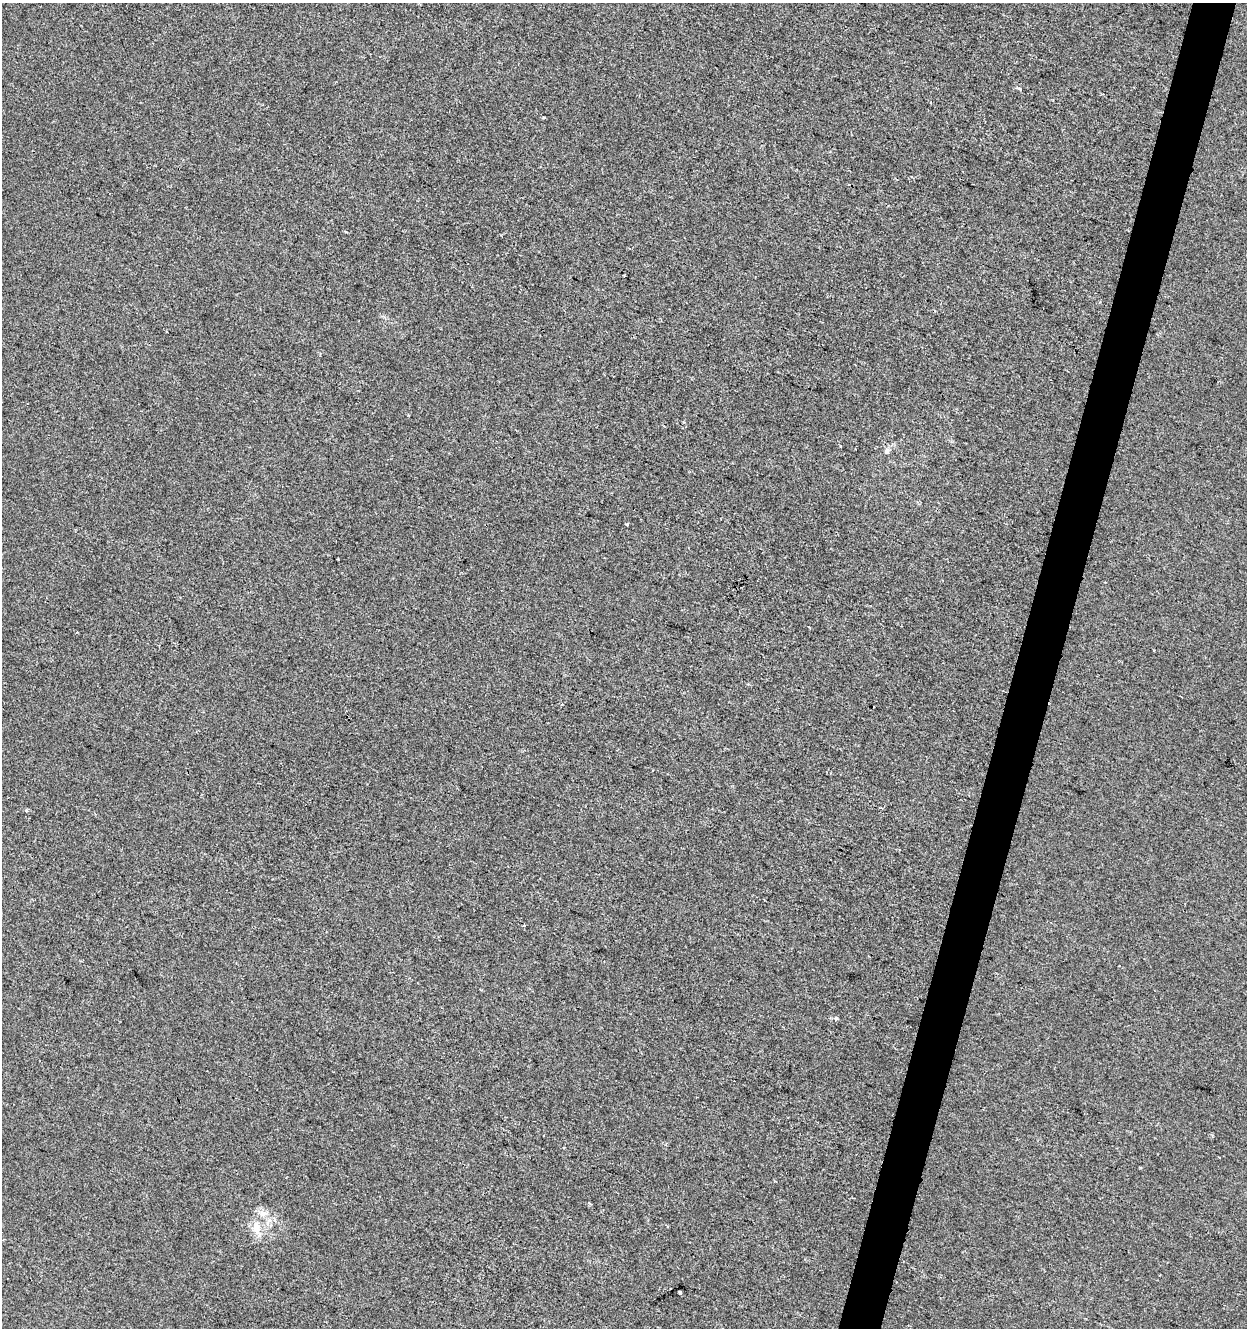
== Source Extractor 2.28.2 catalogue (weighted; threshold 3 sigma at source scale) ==
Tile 10 of 4 x 4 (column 2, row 3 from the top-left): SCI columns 1525-2769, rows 1327-2652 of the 5476 x 5312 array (HDU 1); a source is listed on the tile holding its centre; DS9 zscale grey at full resolution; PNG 1249 x 1330 px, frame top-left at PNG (2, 3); no overlay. Shown black and unused: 3% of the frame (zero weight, under 2 of 3 exposures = <1% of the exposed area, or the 3 px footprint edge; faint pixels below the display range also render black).
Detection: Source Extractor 2.28.2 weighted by HDU 2 'WHT'; one run over the whole footprint, this tile lists its part. Background -6.33e-04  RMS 0.0042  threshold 0.0187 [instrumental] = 3 sigma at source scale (4.5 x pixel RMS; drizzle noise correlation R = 1.50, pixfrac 1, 0.0396/0.0396 arcsec/px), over >= 5 px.
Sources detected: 11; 1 cosmic-ray / hot-pixel residue — not listed; the other 10 listed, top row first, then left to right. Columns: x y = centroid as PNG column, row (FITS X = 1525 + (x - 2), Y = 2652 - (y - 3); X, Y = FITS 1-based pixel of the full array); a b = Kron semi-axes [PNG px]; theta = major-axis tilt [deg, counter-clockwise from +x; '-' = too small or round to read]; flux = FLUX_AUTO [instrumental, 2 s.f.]
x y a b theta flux
543 117 3 3 - 0.43
886 451 8 6 71 1.1
627 524 3 3 - 1.1
836 1018 6 4 74 0.77
564 1147 2 2 - 0.38
1219 1157 3 2 - 0.29
589 1203 5 3 - 0.47
263 1213 12 7 4 2.5
256 1228 21 11 -74 5.6
680 1292 3 3 - 2
Unlisted compact peaks at least as high as the median listed source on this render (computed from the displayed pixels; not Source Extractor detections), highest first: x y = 26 810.